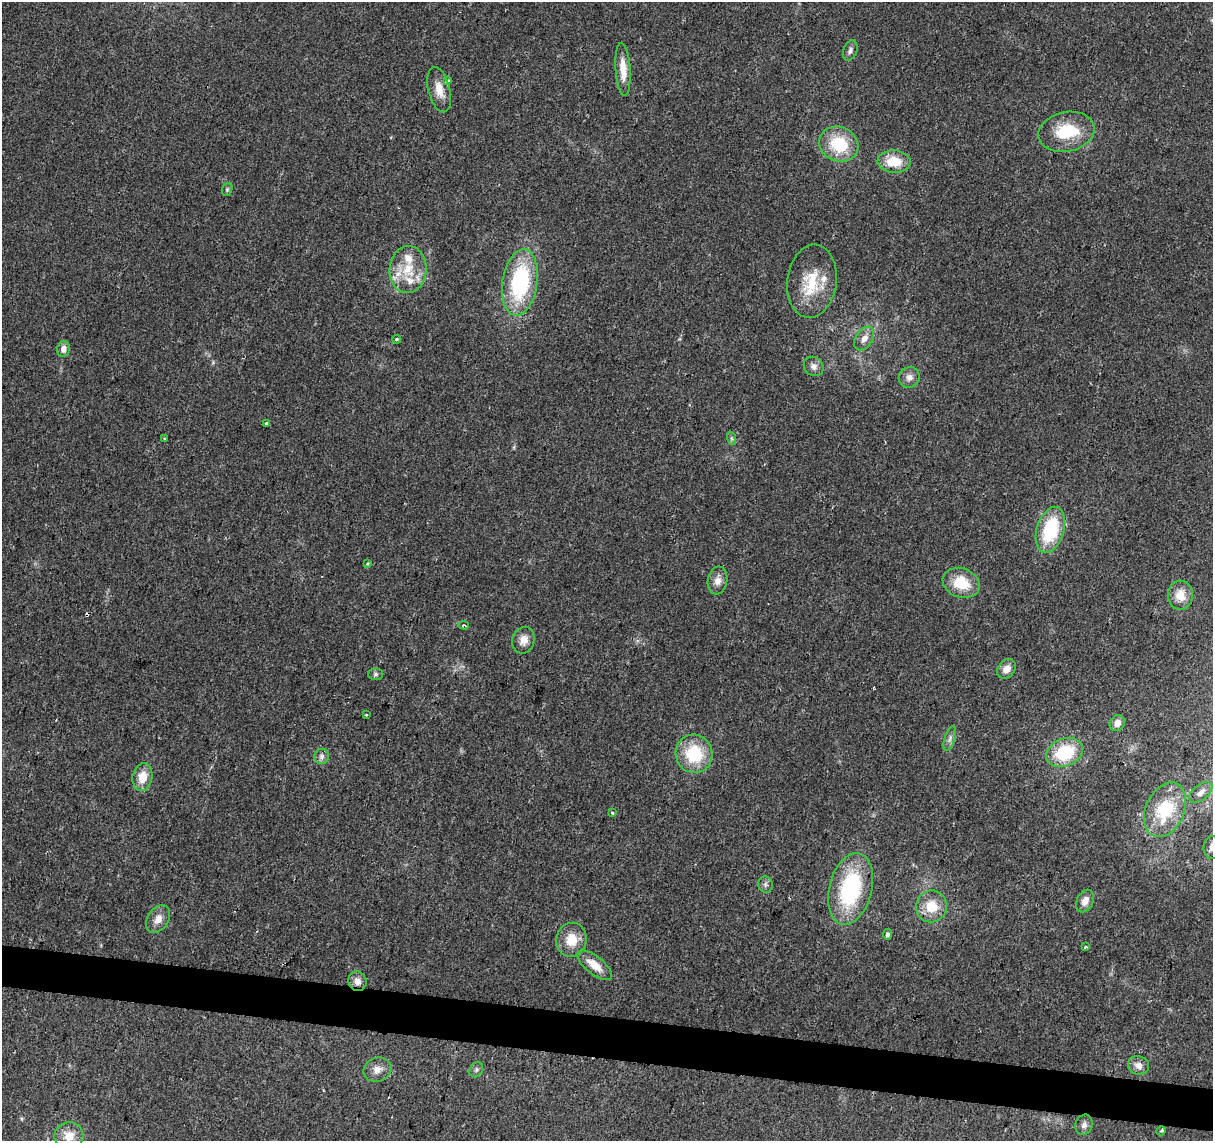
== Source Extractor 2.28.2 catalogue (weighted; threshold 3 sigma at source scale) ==
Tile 6 of 4 x 4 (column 2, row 2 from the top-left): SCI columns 1212-2422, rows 2501-3639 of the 4851 x 5061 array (HDU 1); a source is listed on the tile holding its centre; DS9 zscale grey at full resolution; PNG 1215 x 1143 px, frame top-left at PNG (2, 2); each listed source drawn as its Kron ellipse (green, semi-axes under 4 px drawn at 4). Shown black and unused: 4% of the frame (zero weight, under 2 of 3 exposures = <1% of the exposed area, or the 3 px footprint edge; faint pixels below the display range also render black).
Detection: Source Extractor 2.28.2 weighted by HDU 2 'WHT'; one run over the whole footprint, this tile lists its part. Background 0.0399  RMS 0.0058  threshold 0.0263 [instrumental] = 3 sigma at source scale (4.5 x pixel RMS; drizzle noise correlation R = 1.50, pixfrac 1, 0.0396/0.0396 arcsec/px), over >= 5 px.
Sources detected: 61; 2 cosmic-ray / hot-pixel residue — neither listed nor drawn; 4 inside a brighter listed object's ellipse — not listed separately; the other 55 listed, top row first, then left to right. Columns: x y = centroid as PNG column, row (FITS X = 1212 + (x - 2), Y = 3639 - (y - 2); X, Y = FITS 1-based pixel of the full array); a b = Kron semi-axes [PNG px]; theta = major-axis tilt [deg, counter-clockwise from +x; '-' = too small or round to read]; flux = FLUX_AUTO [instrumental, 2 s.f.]
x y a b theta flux
850 51 10 6 68 2.1
623 69 26 7 -86 9.6
448 81 4 3 - 1.9
439 90 23 10 -76 7.7
1066 132 28 19 11 25
839 144 20 17 -22 25
894 161 16 11 -3 14
227 189 7 5 71 1.1
408 270 23 18 86 17
812 281 37 24 83 24
520 282 33 17 81 60
864 338 13 8 57 4.6
397 339 4 4 - 1.2
64 349 8 6 78 3.6
814 366 10 9 - 3.1
909 377 11 10 - 3.6
267 424 3 3 - 2.3
731 438 7 4 -71 0.98
164 439 3 3 - 0.68
1050 530 24 13 73 37
367 564 4 4 - 0.8
718 581 14 10 82 4.9
961 583 19 14 -20 17
1180 595 14 12 89 9.2
464 625 5 3 - 1.1
523 640 13 11 75 5.8
1006 669 11 8 52 4.8
376 674 7 6 - 1.3
366 715 3 3 - 0.93
1117 723 8 7 - 4.3
950 738 13 5 72 2.4
1065 752 19 13 21 30
694 754 19 18 - 28
322 756 7 7 - 2.1
142 777 14 10 80 9
1201 792 14 7 38 3.8
1165 810 29 19 66 33
612 813 4 3 - 1.4
1212 847 11 8 90 2.9
765 885 8 7 - 1.7
851 889 37 21 76 61
1085 901 12 8 64 4.5
931 906 16 15 - 13
158 919 15 10 57 5.2
887 934 5 4 - 1.5
571 940 17 15 79 12
1085 947 3 3 - 0.88
595 965 21 9 -39 9.6
357 981 10 9 - 3.7
1138 1065 11 9 -16 3.7
377 1070 14 12 21 5.3
476 1070 8 6 60 1.5
1084 1125 10 8 70 2.5
1161 1131 5 4 - 0.8
69 1136 14 14 - 9.2
Isophote crosses this tile's border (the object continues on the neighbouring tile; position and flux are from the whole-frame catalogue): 2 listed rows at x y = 1212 847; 69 1136